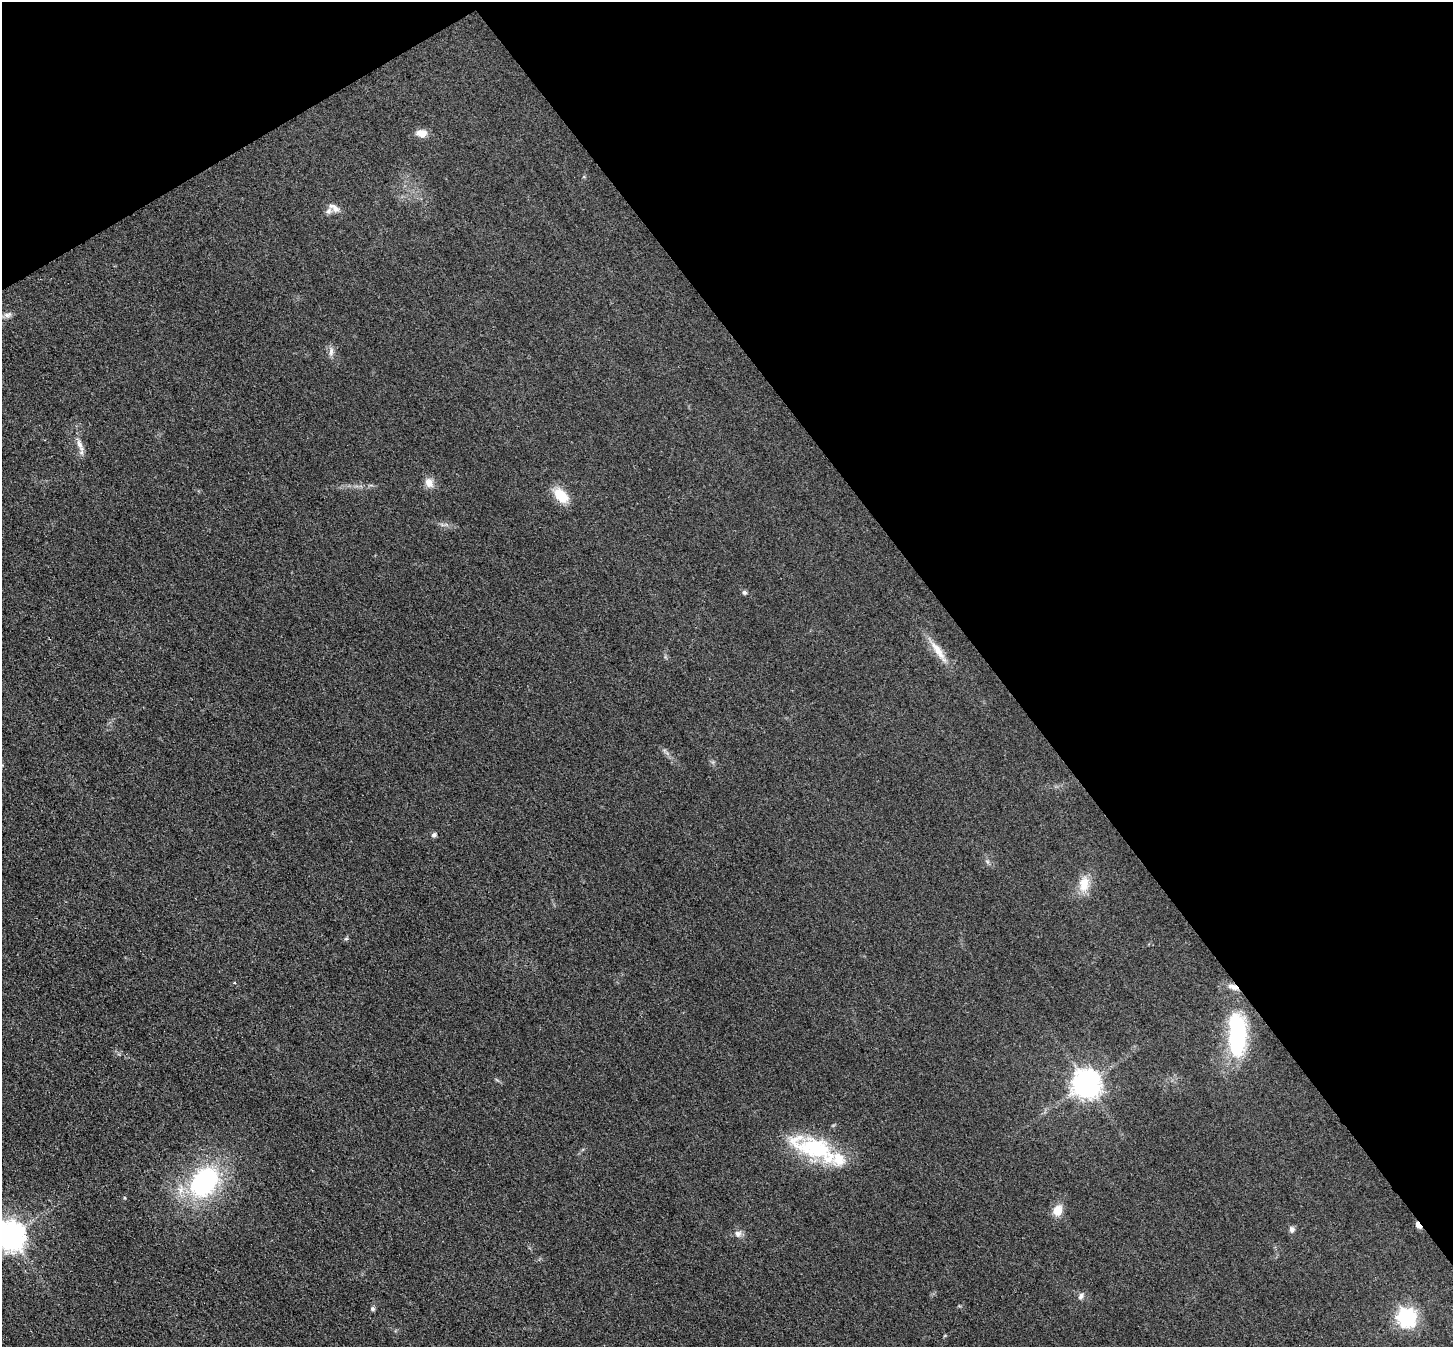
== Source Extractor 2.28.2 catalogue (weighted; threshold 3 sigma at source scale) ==
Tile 3 of 4 x 4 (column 3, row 1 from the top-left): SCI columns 2982-4432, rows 4244-5588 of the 5962 x 5933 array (HDU 1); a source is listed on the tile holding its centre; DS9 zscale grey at full resolution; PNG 1455 x 1349 px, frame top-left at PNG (2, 2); no overlay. Shown black and unused: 35% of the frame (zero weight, under 3 of 4 exposures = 7% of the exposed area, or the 3 px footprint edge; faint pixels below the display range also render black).
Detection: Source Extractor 2.28.2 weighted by HDU 2 'WHT'; one run over the whole footprint, this tile lists its part. Background 0.0546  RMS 0.0095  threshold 0.0427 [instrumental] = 3 sigma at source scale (4.5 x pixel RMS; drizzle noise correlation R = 1.50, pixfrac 1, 0.05/0.05 arcsec/px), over >= 5 px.
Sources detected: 28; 3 inside a brighter listed object's ellipse — not listed separately; the other 25 listed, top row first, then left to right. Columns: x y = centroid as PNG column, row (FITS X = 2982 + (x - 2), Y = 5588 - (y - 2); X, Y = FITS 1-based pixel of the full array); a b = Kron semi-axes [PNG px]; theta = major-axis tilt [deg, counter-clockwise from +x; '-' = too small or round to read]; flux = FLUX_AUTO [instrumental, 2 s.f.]
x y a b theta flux
421 133 12 8 -6 9.3
334 208 16 8 -32 6.5
8 315 13 7 14 4.1
331 352 15 6 87 4.3
80 445 21 7 -69 7.3
429 483 14 11 -63 7.7
561 495 20 12 -48 20
744 592 6 5 - 2
938 651 39 8 -55 15
434 835 7 6 - 2.2
1084 884 24 13 80 17
346 939 5 5 - 1.4
1237 1035 49 19 -89 100
1086 1083 9 8 - 1200
813 1148 59 24 -19 83
204 1182 30 21 51 150
125 1198 5 3 - 0.9
1058 1210 13 10 72 12
1418 1225 7 4 -56 12
1292 1229 8 7 - 3.1
738 1234 9 9 - 4.5
10 1235 9 9 - 1500
1081 1296 10 6 55 3.2
373 1309 6 5 - 1.9
1407 1317 8 7 - 370
Overlapping masked pixels (flux is a lower limit): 1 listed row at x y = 1418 1225
Isophote crosses this tile's border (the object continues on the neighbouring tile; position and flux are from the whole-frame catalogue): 1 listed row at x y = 10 1235